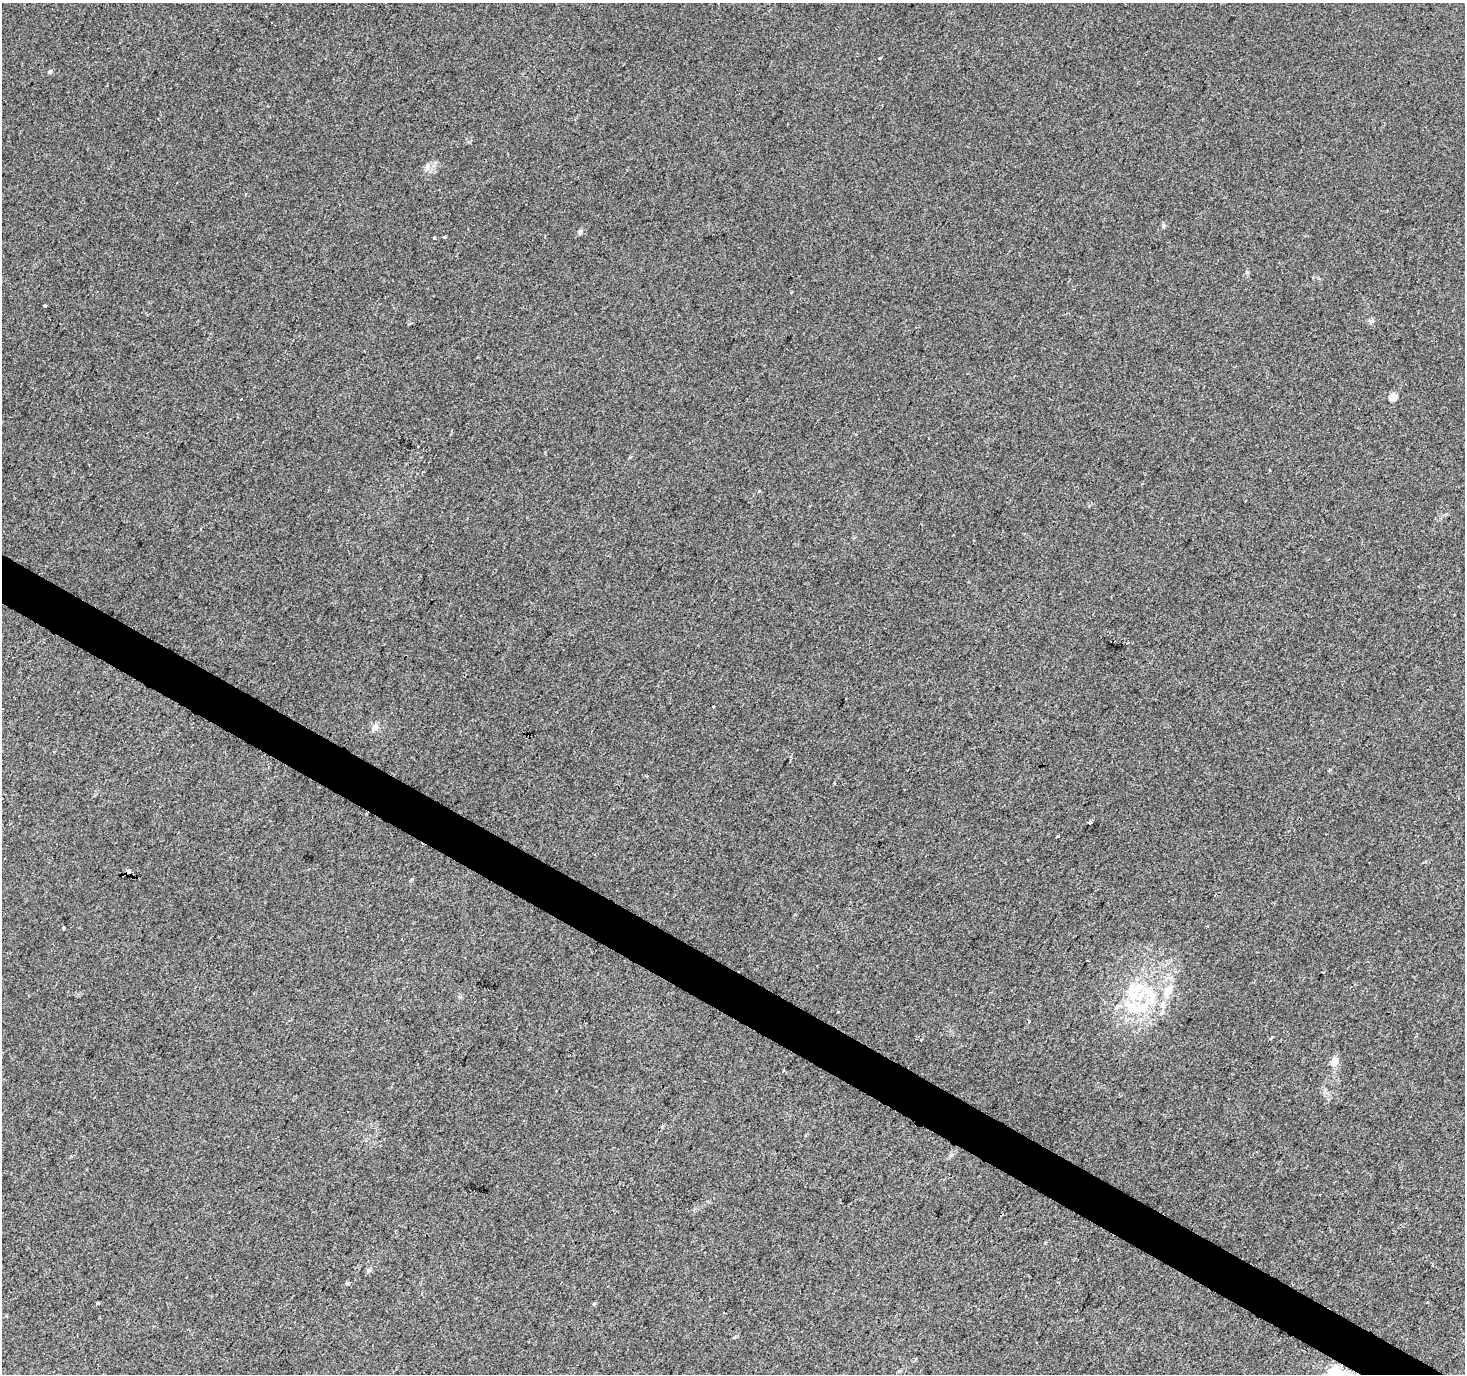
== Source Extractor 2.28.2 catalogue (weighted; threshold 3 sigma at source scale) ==
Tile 6 of 4 x 4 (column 2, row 2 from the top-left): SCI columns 1470-2932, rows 3001-4372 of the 5859 x 5934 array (HDU 1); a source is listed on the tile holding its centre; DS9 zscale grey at full resolution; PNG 1467 x 1376 px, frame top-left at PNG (2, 3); no overlay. Shown black and unused: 3% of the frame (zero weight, under 2 of 3 exposures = <1% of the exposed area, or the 3 px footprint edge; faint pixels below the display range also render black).
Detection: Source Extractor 2.28.2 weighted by HDU 2 'WHT'; one run over the whole footprint, this tile lists its part. Background 0.00727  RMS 0.0046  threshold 0.0209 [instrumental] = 3 sigma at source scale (4.5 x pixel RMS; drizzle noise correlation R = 1.50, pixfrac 1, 0.0396/0.0396 arcsec/px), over >= 5 px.
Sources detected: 38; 5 cosmic-ray / hot-pixel residue — not listed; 4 inside a brighter listed object's ellipse — not listed separately; the other 29 listed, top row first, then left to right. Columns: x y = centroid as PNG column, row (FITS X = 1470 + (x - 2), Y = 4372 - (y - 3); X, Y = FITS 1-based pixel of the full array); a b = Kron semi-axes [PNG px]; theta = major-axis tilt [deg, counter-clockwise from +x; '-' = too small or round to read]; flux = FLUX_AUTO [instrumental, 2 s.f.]
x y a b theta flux
880 59 3 3 - 2.3
50 71 6 5 - 0.83
428 165 7 4 72 1
245 194 3 2 - 0.42
580 232 7 6 - 1.1
434 238 4 3 - 1.7
444 238 3 3 - 3.6
45 305 4 3 - 0.78
1393 397 5 4 - 11
241 399 2 2 - 0.42
759 491 3 3 - 1.5
1127 643 4 2 - 0.48
375 727 11 8 44 2.3
645 776 3 3 - 0.61
834 783 3 3 - 1.3
1090 822 4 3 - 1.9
1058 837 4 3 - 3.1
128 871 5 3 - 4.8
411 880 5 3 - 0.49
64 928 4 3 - 1.1
1323 972 2 2 - 0.45
1168 991 24 12 66 8.7
1149 992 20 11 -33 10
1133 995 21 14 -43 12
1117 1007 11 5 45 1.6
1029 1021 3 2 - 1.5
1334 1062 13 8 75 3.9
662 1128 4 4 - 0.71
97 1303 3 3 - 2.7
Overlapping masked pixels (flux is a lower limit): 1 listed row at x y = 128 871
Unlisted compact peaks at least as high as the median listed source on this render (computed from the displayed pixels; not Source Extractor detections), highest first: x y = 1163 226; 594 1304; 460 997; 1330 769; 1247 272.